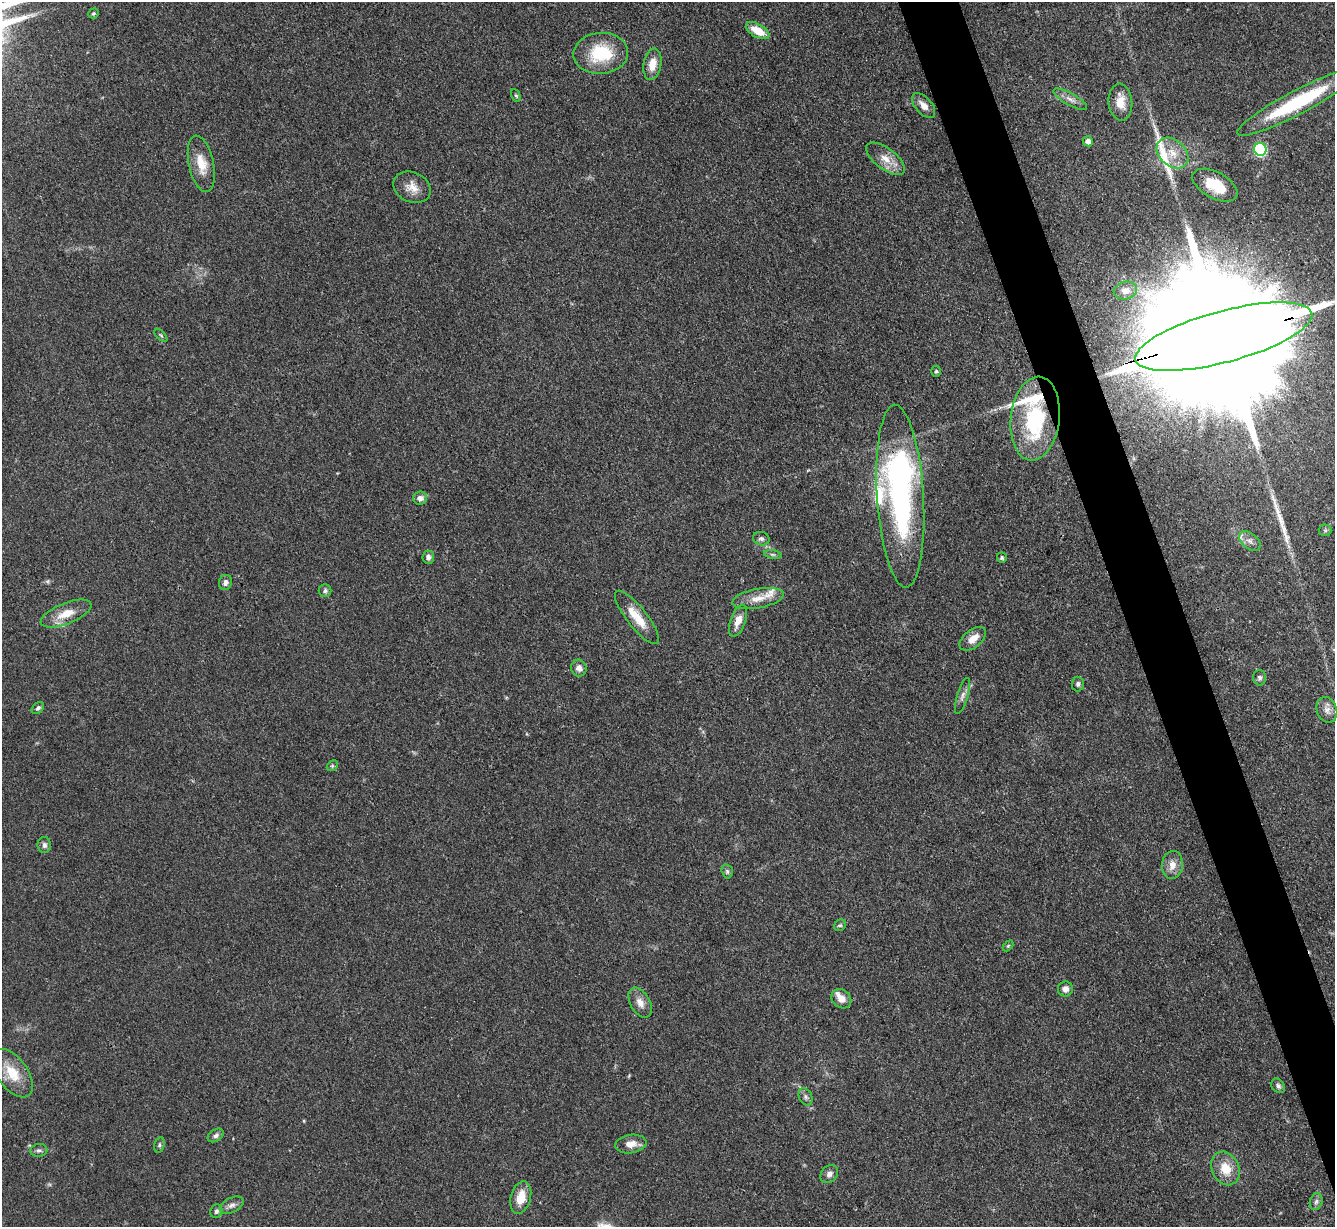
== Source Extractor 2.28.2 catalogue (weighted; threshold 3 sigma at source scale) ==
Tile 6 of 4 x 4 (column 2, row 2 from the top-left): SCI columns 1335-2667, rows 2597-3821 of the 5333 x 5319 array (HDU 1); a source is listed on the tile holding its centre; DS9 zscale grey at full resolution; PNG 1337 x 1229 px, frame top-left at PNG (2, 2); each listed source drawn as its Kron ellipse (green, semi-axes under 4 px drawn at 4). Shown black and unused: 4% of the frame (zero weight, under 3 of 4 exposures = <1% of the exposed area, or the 3 px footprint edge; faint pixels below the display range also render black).
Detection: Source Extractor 2.28.2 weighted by HDU 2 'WHT'; one run over the whole footprint, this tile lists its part. Background 0.085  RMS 0.0061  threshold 0.0275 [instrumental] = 3 sigma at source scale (4.5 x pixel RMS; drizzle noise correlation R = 1.50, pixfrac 1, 0.05/0.05 arcsec/px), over >= 5 px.
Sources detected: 72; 2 inside a brighter object's white glare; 2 long thin detections or spike segments (spike, bleed or trail) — neither listed nor drawn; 4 inside a brighter listed object's ellipse — not listed separately; the other 64 listed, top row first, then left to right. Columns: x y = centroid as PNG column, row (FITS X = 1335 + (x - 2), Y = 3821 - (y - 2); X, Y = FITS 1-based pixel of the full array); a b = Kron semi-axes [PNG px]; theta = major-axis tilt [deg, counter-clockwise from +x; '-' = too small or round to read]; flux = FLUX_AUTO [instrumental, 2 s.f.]
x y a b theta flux
93 13 5 5 - 0.95
758 31 13 6 -29 11
601 53 27 20 5 30
652 64 16 8 79 7.6
516 96 6 4 -62 0.88
1070 99 19 6 -29 3.9
1120 102 18 12 -84 8.9
1298 102 69 12 28 54
924 105 15 8 -49 4.9
1088 141 5 5 - 4.5
1260 149 6 6 - 79
1172 153 18 13 -41 11
886 159 23 10 -38 8.5
201 164 29 12 -78 12
1215 185 24 13 -29 19
412 187 19 15 -27 7.9
1125 291 11 9 12 4.9
161 335 8 3 -45 0.86
1224 337 91 25 15 77000
936 371 5 5 - 1
1035 419 42 24 83 55
900 496 91 23 -86 150
420 498 7 6 - 3.6
1325 530 6 6 - 1.3
761 539 8 6 -15 1.9
1250 541 12 7 -40 3.8
773 554 9 4 -9 1.3
428 557 6 6 - 2.3
1002 558 5 5 - 1
225 582 8 6 73 2.6
325 591 6 6 - 1.3
758 598 26 9 10 8.5
66 614 27 10 22 11
637 617 33 10 -52 14
738 621 17 7 70 6.4
973 639 15 9 39 6.9
579 668 8 8 - 3.2
1260 678 8 6 -88 1.8
1078 684 7 6 - 1.6
962 696 19 5 73 3.1
38 708 7 5 43 1.4
1327 710 13 10 -69 4.2
332 766 6 4 44 1
44 845 8 6 -89 2.2
1172 865 14 10 85 6.2
727 871 7 5 -75 1.4
840 925 6 5 - 1
1008 946 6 4 45 0.79
1065 989 7 7 - 3.3
841 999 11 8 -41 5.1
640 1003 16 9 -61 5.4
12 1073 28 15 -54 17
1278 1086 8 6 -51 1.8
806 1097 9 6 -65 2.1
216 1135 9 6 32 2
631 1144 16 9 8 5.9
159 1145 8 5 73 1.2
39 1150 8 6 7 1.9
1226 1168 17 13 -65 12
829 1174 10 8 48 3.1
521 1197 16 10 75 10
1316 1202 9 6 72 1.9
232 1205 13 7 26 3.1
216 1211 7 6 - 1.7
Overlapping masked pixels (flux is a lower limit): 2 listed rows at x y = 1224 337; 900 496
Isophote crosses this tile's border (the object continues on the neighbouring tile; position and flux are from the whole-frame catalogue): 1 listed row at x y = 1224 337